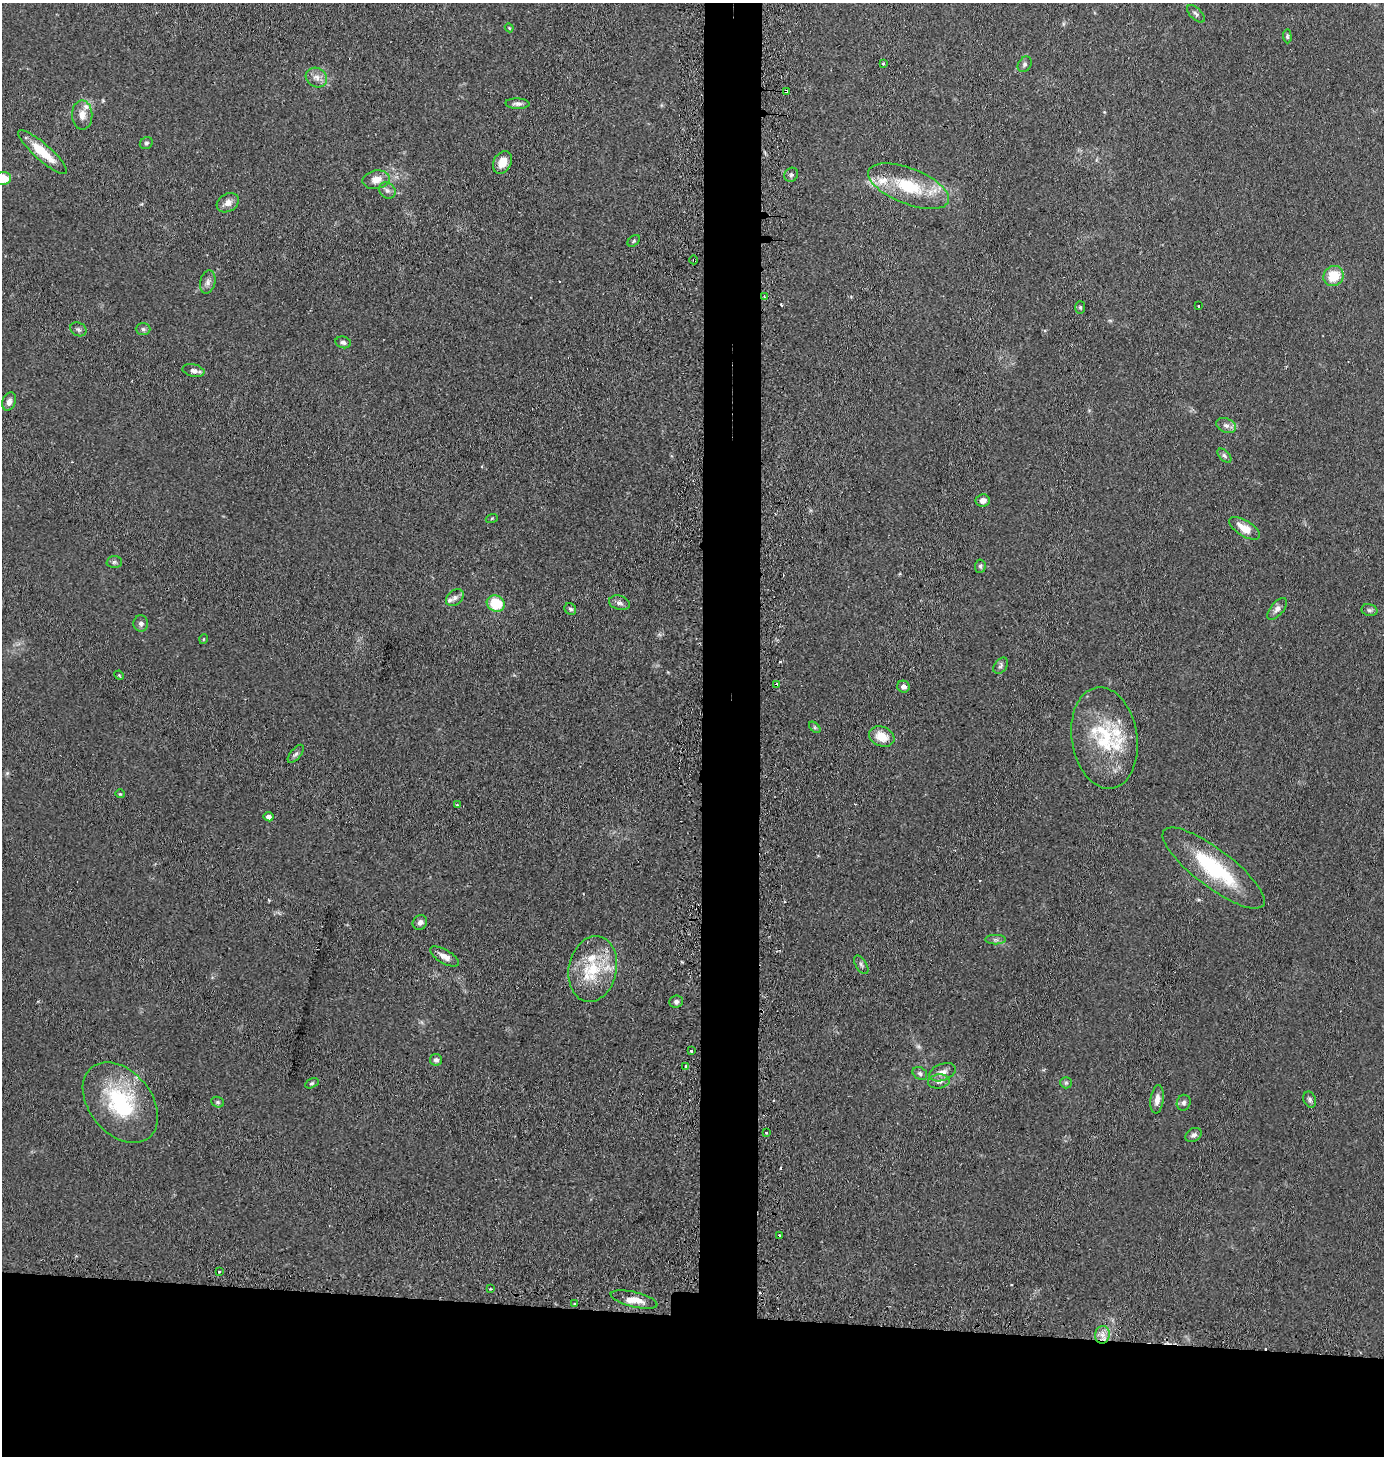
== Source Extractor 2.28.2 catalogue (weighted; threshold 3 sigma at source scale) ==
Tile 8 of 3 x 3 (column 2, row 3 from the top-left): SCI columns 1509-2890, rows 20-1473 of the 4441 x 4403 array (HDU 1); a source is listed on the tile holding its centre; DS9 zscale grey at full resolution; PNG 1386 x 1458 px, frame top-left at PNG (2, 3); each listed source drawn as its Kron ellipse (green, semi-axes under 4 px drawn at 4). Shown black and unused: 14% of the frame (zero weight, under 2 of 3 exposures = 4% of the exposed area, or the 3 px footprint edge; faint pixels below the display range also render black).
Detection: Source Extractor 2.28.2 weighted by HDU 2 'WHT'; one run over the whole footprint, this tile lists its part. Background 0.106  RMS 0.0076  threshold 0.0341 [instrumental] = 3 sigma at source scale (4.5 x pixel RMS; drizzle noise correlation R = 1.50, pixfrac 1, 0.05/0.05 arcsec/px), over >= 5 px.
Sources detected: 102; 1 too faint to see at this stretch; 6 cosmic-ray / hot-pixel residue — neither listed nor drawn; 11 inside a brighter listed object's ellipse — not listed separately; the other 84 listed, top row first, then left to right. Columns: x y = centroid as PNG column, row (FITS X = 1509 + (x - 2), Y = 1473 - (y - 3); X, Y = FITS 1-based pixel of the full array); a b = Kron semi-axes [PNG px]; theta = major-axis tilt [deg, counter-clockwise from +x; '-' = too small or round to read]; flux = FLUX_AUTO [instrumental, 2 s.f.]
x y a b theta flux
1196 14 11 5 -44 2.3
509 28 4 4 - 0.74
1287 36 7 4 -86 1.4
883 63 3 3 - 1.4
1025 64 8 6 59 2
316 78 11 9 -28 5.1
786 91 3 3 - 10
517 104 12 5 -2 2.7
82 115 15 10 -89 6.5
146 143 7 5 33 1.6
43 152 32 8 -41 19
502 162 12 8 62 10
791 175 7 6 - 1.9
3 179 8 6 10 17
376 180 13 9 11 8.4
908 186 43 17 -21 42
387 190 9 7 -43 3.2
228 203 12 9 30 5.2
634 241 7 5 42 1.3
694 260 4 3 - 0.73
1333 276 10 9 - 20
208 282 11 7 77 3.5
765 297 3 3 - 1.9
1198 306 3 2 - 0.66
1080 307 6 5 - 1.1
78 329 8 6 -25 2.2
143 329 7 6 - 2
343 342 8 5 -13 2.2
193 371 11 6 -12 3.7
9 401 9 6 70 3.4
1226 425 10 7 -24 3.7
1224 456 8 5 -45 1.6
983 500 7 6 - 4.2
492 518 6 4 19 0.83
1245 528 17 8 -31 10
114 562 7 6 - 1.8
980 566 6 5 - 1.6
455 598 10 7 42 3.3
496 603 9 8 - 25
619 603 11 7 -15 2.9
570 609 6 5 - 1.8
1277 609 13 6 51 3.8
1369 610 8 6 -15 1.8
141 623 8 7 - 2.9
204 639 5 3 - 0.58
1001 666 9 6 52 2
119 675 5 4 - 0.68
776 685 4 3 - 4.5
903 687 6 6 - 3.5
815 727 7 4 -45 1.1
882 737 13 9 -22 14
1104 738 51 33 -81 56
296 754 11 5 51 2.1
120 794 5 4 - 0.81
457 805 3 3 - 1.3
269 817 5 4 - 3.2
1214 868 62 19 -37 66
420 922 8 6 52 2.7
995 940 10 5 0 2
444 956 16 7 -30 6.1
861 965 10 5 -58 2.1
593 969 33 24 78 37
676 1001 7 6 - 2
691 1051 3 3 - 2.1
436 1060 6 6 - 2.3
686 1066 3 3 - 3
942 1072 14 8 21 5.1
920 1073 8 6 -31 2.1
939 1081 11 7 7 3.7
312 1083 7 4 29 1.3
1066 1083 6 5 - 1.3
1157 1099 14 6 82 5.5
1310 1100 8 6 -69 2
120 1102 45 31 -51 71
218 1102 6 5 - 1.4
1184 1103 8 7 - 2.3
767 1133 3 2 - 0.95
1194 1135 9 6 29 2.5
779 1235 3 3 - 1.1
219 1271 3 2 - 1.1
490 1289 3 3 - 2.8
634 1300 24 7 -14 10
575 1304 2 2 - 0.91
1102 1335 9 7 81 4.8
Overlapping masked pixels (flux is a lower limit): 3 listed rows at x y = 786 91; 694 260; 776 685
Isophote crosses this tile's border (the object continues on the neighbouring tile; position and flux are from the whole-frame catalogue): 1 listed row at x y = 3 179